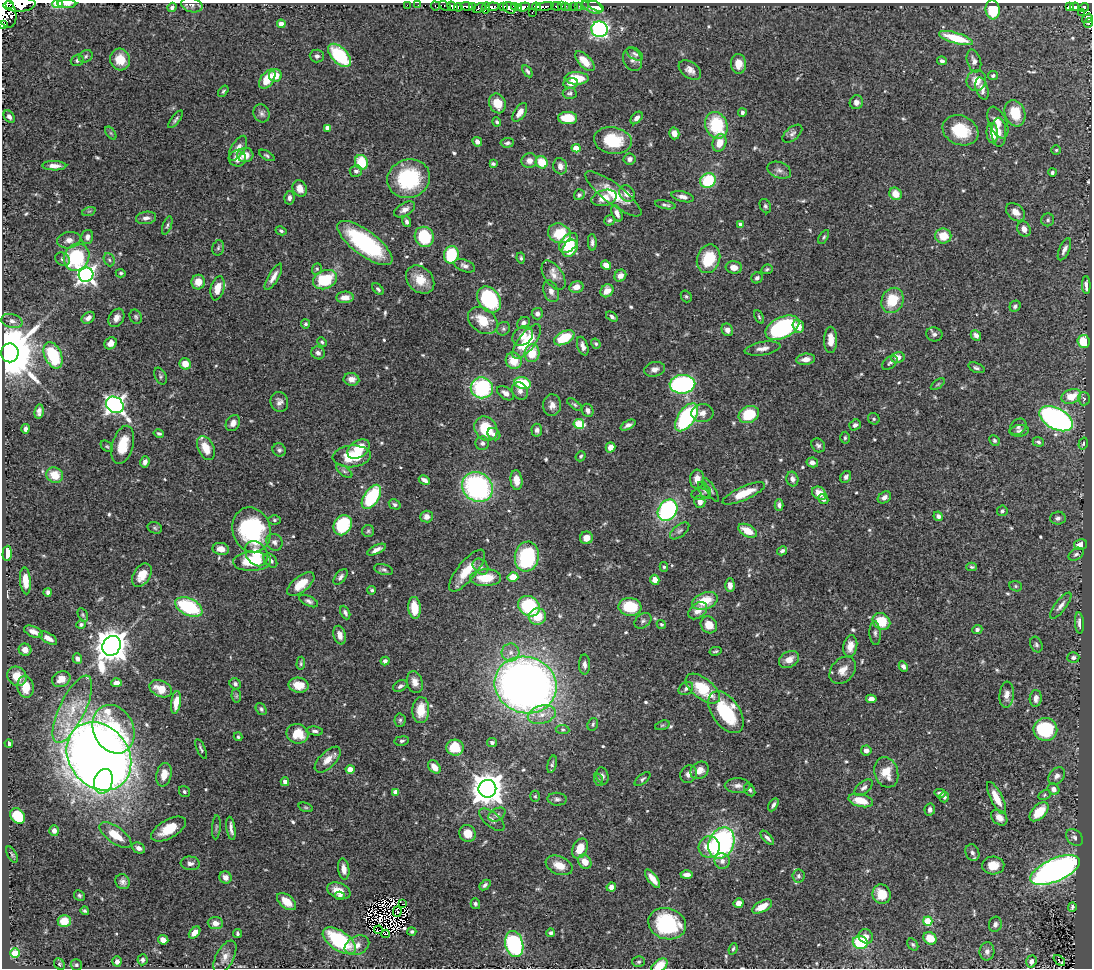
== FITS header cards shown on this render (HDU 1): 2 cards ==
NAXIS1  =                 1090
NAXIS2  =                  966

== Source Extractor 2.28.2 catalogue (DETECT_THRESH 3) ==
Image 1090 x 966 px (HDU 1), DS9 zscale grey, 1 PNG px = 1 image px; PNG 1094 x 970 px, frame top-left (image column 1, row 966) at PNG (2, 3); each listed source drawn as its Kron ellipse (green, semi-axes under 4 px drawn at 4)
Background 0.869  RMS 0.027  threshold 0.0816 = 3 sigma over >= 5 px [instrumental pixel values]
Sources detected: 636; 5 with non-positive FLUX_AUTO (blend fragments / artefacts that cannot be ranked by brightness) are neither listed nor drawn; of the other 631, the 500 brightest by FLUX_AUTO listed and drawn (131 fainter detections omitted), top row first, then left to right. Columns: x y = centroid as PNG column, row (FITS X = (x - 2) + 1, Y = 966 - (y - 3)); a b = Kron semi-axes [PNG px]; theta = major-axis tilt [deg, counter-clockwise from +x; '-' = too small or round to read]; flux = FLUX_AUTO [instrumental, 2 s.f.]
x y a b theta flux
57 4 5 4 - 73
67 4 9 4 -1 6.9
10 5 2 2 - 5500
20 5 16 7 3 1000
192 5 11 7 -13 7.4
407 5 2 2 - 3.7
418 5 2 2 - 3.4
435 6 5 3 - 17
445 6 6 4 -30 29
452 6 5 4 - 130
466 6 6 3 -8 230
473 6 3 3 - 77
503 6 4 3 - 81
515 6 3 3 - 99
556 6 5 4 - 32
562 6 3 2 - 4.2
574 6 3 3 - 21
579 6 3 2 - 3.4
584 6 3 2 - 3.6
592 6 11 6 -26 18
596 6 8 4 -26 20
172 7 5 4 - 4.5
458 7 4 2 - 6.9
492 7 6 4 7 160
519 7 4 2 - 99
524 7 6 4 18 480
536 7 4 3 - 140
544 7 9 4 11 290
565 7 3 3 - 72
1070 7 3 3 - 35
1075 7 4 3 - 49
479 8 6 4 26 110
486 8 5 3 - 130
510 8 7 5 -37 150
569 8 2 2 - 2.7
1084 8 5 4 - 110
993 10 9 7 -84 75
5 12 16 10 -68 1700
1082 12 3 3 - 12
532 13 3 2 - 110
1087 18 5 3 - 93
1089 23 5 4 - 57
281 24 4 4 - 18
2 25 2 2 - 190
599 29 8 8 - 440
956 38 17 5 -16 74
635 54 9 5 -34 4.9
339 55 14 8 -45 120
86 56 7 5 35 4.1
317 56 7 6 - 5.7
77 60 6 5 - 4.8
120 60 11 10 - 30
632 60 12 9 -66 9.5
585 61 12 6 -46 27
942 61 5 4 - 5.2
974 61 12 6 -73 9.2
738 64 10 7 -88 18
690 70 12 8 -35 12
527 71 7 4 -56 3.7
275 75 6 6 - 23
993 76 5 4 - 4.1
577 78 12 6 -2 48
267 79 11 6 56 41
976 81 10 9 - 27
571 83 7 5 5 12
982 89 11 6 -73 12
223 91 6 4 52 2.7
570 93 7 5 3 4.2
856 102 7 6 - 9.4
497 103 10 8 -66 30
520 112 11 5 58 16
262 113 9 7 -63 6.6
742 113 4 3 - 5.1
1015 113 13 10 -71 51
9 117 7 5 -54 6.7
568 118 9 6 -3 47
637 118 7 5 49 7.8
176 119 10 4 52 4.4
497 122 5 3 - 3.5
998 123 17 8 -66 18
716 125 13 11 -69 110
328 128 4 4 - 17
960 130 18 14 -24 69
999 132 14 7 -89 14
111 133 7 4 -53 3
674 133 6 5 - 15
992 133 10 5 -84 32
792 134 12 6 41 6.6
613 141 19 13 -10 75
477 142 5 4 - 7.5
507 143 7 4 6 4.6
719 143 9 6 70 23
238 148 14 6 59 12
576 148 4 4 - 33
1056 150 5 4 - 2.7
245 155 8 7 - 17
267 155 8 4 -30 3.7
237 159 9 8 - 16
630 159 6 5 - 9
529 161 8 7 - 13
361 162 7 6 - 58
542 162 6 5 - 44
493 164 4 3 - 3.8
54 166 12 4 -1 12
560 166 8 7 - 13
779 170 12 8 -20 8.6
356 171 6 6 - 5.7
1052 172 4 4 - 3.7
409 179 22 19 19 140
708 181 8 7 - 87
300 188 8 7 - 16
613 194 34 10 -38 53
627 194 9 7 -54 13
895 194 6 6 - 23
579 195 5 5 - 3.8
683 197 11 5 -14 8.8
289 198 7 5 82 6.8
604 198 13 8 15 21
665 205 10 4 -10 4.8
765 206 7 5 -65 3.8
405 209 11 6 30 10
89 211 7 4 18 3.1
1016 212 11 7 -43 16
617 213 9 5 -66 9.9
146 218 10 6 8 8.6
609 220 6 5 - 3.7
1048 220 6 6 - 4.2
406 222 5 4 - 4.9
740 224 4 4 - 4.1
167 225 10 4 71 4
1024 229 8 6 -66 12
281 231 6 4 -28 3.5
559 233 11 9 -19 60
943 236 8 7 - 31
87 237 7 6 - 7.6
424 237 10 9 - 82
824 237 7 4 58 3
69 240 12 8 10 12
592 242 8 4 -87 5.6
365 243 33 12 -37 200
569 243 11 7 48 61
218 248 8 5 75 3.7
570 248 9 7 59 43
1064 249 12 5 65 8.7
451 255 9 7 78 85
77 257 14 12 56 150
521 258 5 4 - 2.8
62 259 8 6 -31 5
708 259 14 11 68 66
109 260 7 5 -67 3.6
606 265 5 4 - 15
465 266 11 6 -22 6.9
734 267 8 6 -6 14
317 269 6 4 70 3.2
767 269 6 4 26 3.1
121 273 5 4 - 3.2
86 275 7 7 - 790
554 275 16 9 -56 15
620 276 6 5 - 13
273 277 15 5 60 13
757 278 6 5 - 5.6
325 280 12 9 23 86
420 280 16 12 -44 35
198 282 7 7 - 23
1086 285 9 4 -87 8.7
576 287 7 5 13 15
218 288 12 6 77 27
378 289 7 4 -45 3.8
551 291 11 7 -70 9.5
607 291 7 6 - 17
686 296 6 5 - 3.1
345 297 9 5 4 18
489 300 14 10 -54 150
892 300 13 11 66 55
1015 306 6 5 - 4.7
537 314 6 5 - 6.6
136 317 7 6 - 3.7
612 317 6 4 -36 4.7
759 317 7 4 -65 2.8
88 318 7 5 36 9.7
116 318 10 7 59 13
12 321 11 7 -15 8.8
483 321 16 11 -36 42
523 323 7 5 39 6.5
306 324 4 4 - 3.5
798 326 7 5 -73 22
782 328 18 10 26 230
503 329 7 6 - 4
727 330 6 5 - 9.3
934 334 8 7 - 6.3
976 335 6 4 -44 8.4
523 336 11 8 41 18
564 338 11 6 27 63
831 340 13 6 89 20
1083 341 6 6 - 56
322 342 5 4 - 3
527 342 21 8 52 74
111 343 6 5 - 11
596 344 5 4 - 2.9
583 346 9 5 -72 9.3
762 348 18 6 9 12
10 353 9 8 - 14000
318 353 7 6 - 7.2
532 353 9 7 82 38
53 355 14 8 -66 110
898 357 7 5 14 11
806 359 9 5 7 14
514 361 8 7 - 32
890 363 9 5 41 4.2
185 364 6 5 - 24
976 368 8 5 -21 4.7
654 369 10 7 13 10
160 376 9 5 -63 3.9
351 379 8 6 -8 13
523 383 8 5 -16 76
682 384 13 9 3 350
938 384 8 4 36 2.7
482 388 11 10 - 170
520 391 9 7 -53 10
505 393 9 5 -35 9.7
1071 396 10 7 22 36
1084 399 6 6 - 3.8
279 402 10 8 -74 9.3
575 404 9 4 -37 3.4
115 405 9 7 -36 890
552 405 11 9 88 13
588 410 7 5 -67 7.6
39 411 7 4 85 7.6
702 413 11 9 4 11
749 415 10 8 25 71
686 417 16 8 55 220
874 419 6 5 - 3.3
1056 419 18 10 -28 600
233 423 9 6 57 11
579 424 5 5 - 86
628 425 8 4 28 6.3
855 425 6 5 - 6
1018 427 9 7 44 5.9
25 429 4 3 - 5.3
486 429 13 10 -55 69
537 430 6 5 - 5.8
1019 431 9 5 6 5.5
159 433 5 4 - 4
494 434 7 5 -39 6.5
845 438 6 4 88 3.4
994 441 5 5 - 3.8
1038 442 5 4 - 4.3
482 443 7 6 - 6.1
1083 444 6 4 73 3.4
123 445 19 10 74 46
818 445 7 6 - 4.8
107 446 7 4 -38 2.8
610 447 5 4 - 13
206 448 12 8 -63 34
358 449 12 8 37 40
279 450 7 6 - 4.8
352 456 19 11 5 72
581 456 5 4 - 3
145 462 6 4 74 7.3
812 462 6 5 - 8.5
344 471 9 4 -36 5
55 475 8 7 - 31
846 477 6 5 - 5.2
697 479 9 7 87 16
792 479 7 6 - 8.4
424 480 6 3 -30 7.2
516 480 10 6 -84 19
477 487 16 14 -36 330
704 490 9 5 -58 5
711 490 13 4 -61 4.2
744 493 23 6 24 44
819 493 8 6 -35 22
700 494 9 5 6 4.3
371 497 14 7 57 140
884 497 7 5 35 8.5
823 499 5 4 - 4.8
700 502 6 5 - 12
395 504 6 4 -30 4.3
779 505 6 4 -90 5.9
667 510 11 9 56 270
1002 511 5 5 - 3.9
938 516 5 4 - 6.6
427 517 6 6 - 11
1058 518 8 6 3 5.9
274 520 6 5 - 3.2
343 525 10 8 60 110
155 528 7 5 -18 3.5
251 530 23 19 -73 230
368 531 6 6 - 3.6
680 531 11 6 39 5.2
747 531 10 6 -29 30
586 538 6 6 - 16
274 542 9 7 -55 7.8
1080 544 6 5 - 16
221 549 8 6 -10 16
376 550 10 4 25 8.9
782 551 5 4 - 5
7 553 7 4 87 30
256 554 13 10 -56 31
1076 554 8 5 32 4.8
527 557 15 12 80 180
270 560 8 5 -48 7.6
252 561 19 9 2 59
481 567 9 6 -45 7.5
664 567 5 4 - 3.1
972 567 5 3 - 3.2
383 570 9 5 -14 4.9
467 571 26 9 50 43
142 575 13 8 57 27
340 577 9 5 51 5.8
513 577 5 4 - 32
485 578 15 8 2 51
655 580 5 4 - 17
25 581 13 5 -85 25
301 584 16 8 39 31
730 585 7 4 -88 9.6
1016 586 6 5 - 3.3
372 590 4 4 - 3.3
48 592 4 3 - 4.7
309 601 10 5 -26 5.7
705 601 13 8 20 45
529 606 11 9 -34 140
1061 606 16 5 52 9.6
189 607 15 8 -25 140
630 607 11 9 -7 78
414 608 11 6 -84 40
698 611 10 7 39 17
345 613 7 4 -64 5.3
83 615 7 4 -61 2.9
537 616 9 8 - 40
643 621 9 6 38 5.4
881 621 9 8 - 61
1079 623 10 4 -86 8.6
81 624 5 4 - 4.3
661 624 5 4 - 2.7
709 625 9 7 -54 24
977 630 5 4 - 4.8
33 632 10 5 -23 11
875 633 12 5 -87 6.4
340 635 9 6 -75 12
48 638 10 5 -31 12
1036 645 8 6 -67 4.3
112 646 10 8 63 3900
850 646 11 7 80 17
25 650 6 6 - 13
715 651 6 3 12 2.7
511 652 9 9 - 11
1073 657 6 5 - 4.4
77 659 5 4 - 7
789 659 11 8 30 17
385 661 4 4 - 8.3
301 663 7 4 87 2.9
584 664 10 5 -88 7.7
903 666 5 4 - 6
843 670 15 11 49 19
17 676 10 9 - 27
61 679 9 7 29 18
415 682 11 7 -74 15
116 683 5 4 - 13
235 684 6 5 - 4.8
299 685 10 7 -9 29
526 685 31 28 -19 1600
400 686 7 5 30 5
25 687 11 8 -81 36
686 688 8 6 37 5.7
161 689 12 8 -23 29
703 689 20 10 -39 70
1007 695 13 7 84 14
236 696 7 5 -84 2.9
1036 698 8 6 86 9.8
871 699 5 4 - 11
176 702 12 4 82 17
72 709 37 12 64 65
261 709 6 4 -54 3.6
421 710 13 8 87 33
726 712 24 13 -55 120
542 715 14 9 16 20
400 720 6 5 - 3.3
593 724 6 5 - 3.6
662 725 7 4 19 2.9
114 729 25 20 -65 130
563 729 7 4 -6 2.9
1045 729 12 11 - 130
315 731 8 4 -5 5
297 734 11 9 -18 43
238 737 4 4 - 3
402 741 7 4 8 4.1
492 742 5 4 - 5.3
9 744 4 4 - 6.4
455 748 8 8 - 57
201 749 11 3 -65 3.6
866 750 5 5 - 7.4
99 756 36 30 -53 3800
328 760 16 8 45 20
552 764 9 4 77 3.9
434 767 7 5 -46 20
350 769 4 4 - 32
699 770 10 8 37 16
886 772 15 11 -72 34
689 774 9 8 - 11
164 775 12 7 78 21
602 776 9 6 -74 5.9
1057 776 10 7 49 7.9
643 779 9 4 38 3.9
599 780 6 4 -71 3.3
103 781 12 9 74 200
285 782 4 4 - 9.1
738 785 13 7 1 9.5
864 788 11 6 41 7.5
487 789 9 8 - 3600
1053 789 6 5 - 9.9
750 790 7 5 -58 4.1
184 792 6 5 - 4
396 792 4 4 - 17
940 793 6 4 -15 8.2
1045 795 6 4 28 2.7
535 796 5 5 - 2.8
944 797 5 5 - 4.2
996 798 18 6 -63 26
557 799 9 6 -5 5.6
861 801 12 6 -14 34
773 805 7 3 59 5.4
306 807 7 4 -19 2.8
930 809 6 5 - 7.9
1039 812 11 6 45 43
497 815 9 6 31 6
18 816 8 6 -53 87
999 818 9 6 -41 13
492 820 15 7 -41 9.2
216 827 12 3 85 3.3
231 828 12 3 -82 8.7
169 829 19 9 30 46
54 830 5 4 - 7.4
467 833 8 8 - 23
115 835 18 8 -35 37
1074 837 9 7 -45 6.4
767 838 9 4 -48 5.7
721 843 16 12 65 340
709 847 11 10 - 35
138 848 7 5 -26 7.5
580 848 10 7 64 32
972 853 8 6 -66 6.8
12 854 9 4 -62 3.3
722 861 8 7 - 10
585 862 7 6 - 23
190 863 9 7 -6 7.1
559 865 14 9 -23 25
993 865 11 9 2 27
344 869 11 5 -82 15
1055 870 26 11 24 870
687 875 6 4 1 8.1
798 876 6 6 - 4.9
225 877 6 6 - 11
652 879 11 4 -52 17
123 882 8 6 -56 7
485 885 6 4 41 4.4
611 887 5 4 - 9.2
339 891 12 7 -21 23
882 894 10 9 - 33
79 895 6 5 - 3.1
340 896 5 4 - 4
287 902 11 6 -38 27
738 903 5 4 - 12
403 904 3 2 - 3
475 904 5 4 - 4.6
762 907 11 5 28 26
1072 907 4 3 - 3.8
85 911 4 4 - 3.4
397 911 5 2 - 2.9
64 921 6 6 - 29
928 921 5 4 - 88
215 923 7 6 - 12
667 924 19 15 -16 150
995 924 8 6 74 5.2
378 930 4 2 - 3
195 932 7 4 47 14
412 932 4 4 - 3.8
551 933 4 4 - 4.6
237 934 4 3 - 4.2
386 934 4 3 - 5.8
866 936 7 7 - 11
930 938 7 6 - 32
163 940 5 4 - 12
339 941 19 9 -35 160
860 942 7 6 - 93
514 944 13 9 -76 290
913 944 7 5 -51 3.4
357 945 13 9 25 16
733 949 6 4 69 3.5
987 951 9 7 83 8
15 953 5 4 - 74
225 957 18 9 62 15
142 960 5 5 - 5
1059 960 6 3 -42 5.7
117 961 5 4 - 7.9
639 962 6 5 - 3.5
1031 962 6 5 - 8.3
59 964 6 5 - 2.9
76 965 6 5 - 4
659 966 9 5 36 33
At the frame edge (FLAGS 8, measured only in part): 7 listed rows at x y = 57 4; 67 4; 20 5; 5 12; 1089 23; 2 25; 659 966
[131 fainter detections neither listed nor drawn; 5 non-positive-flux detections neither listed nor drawn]